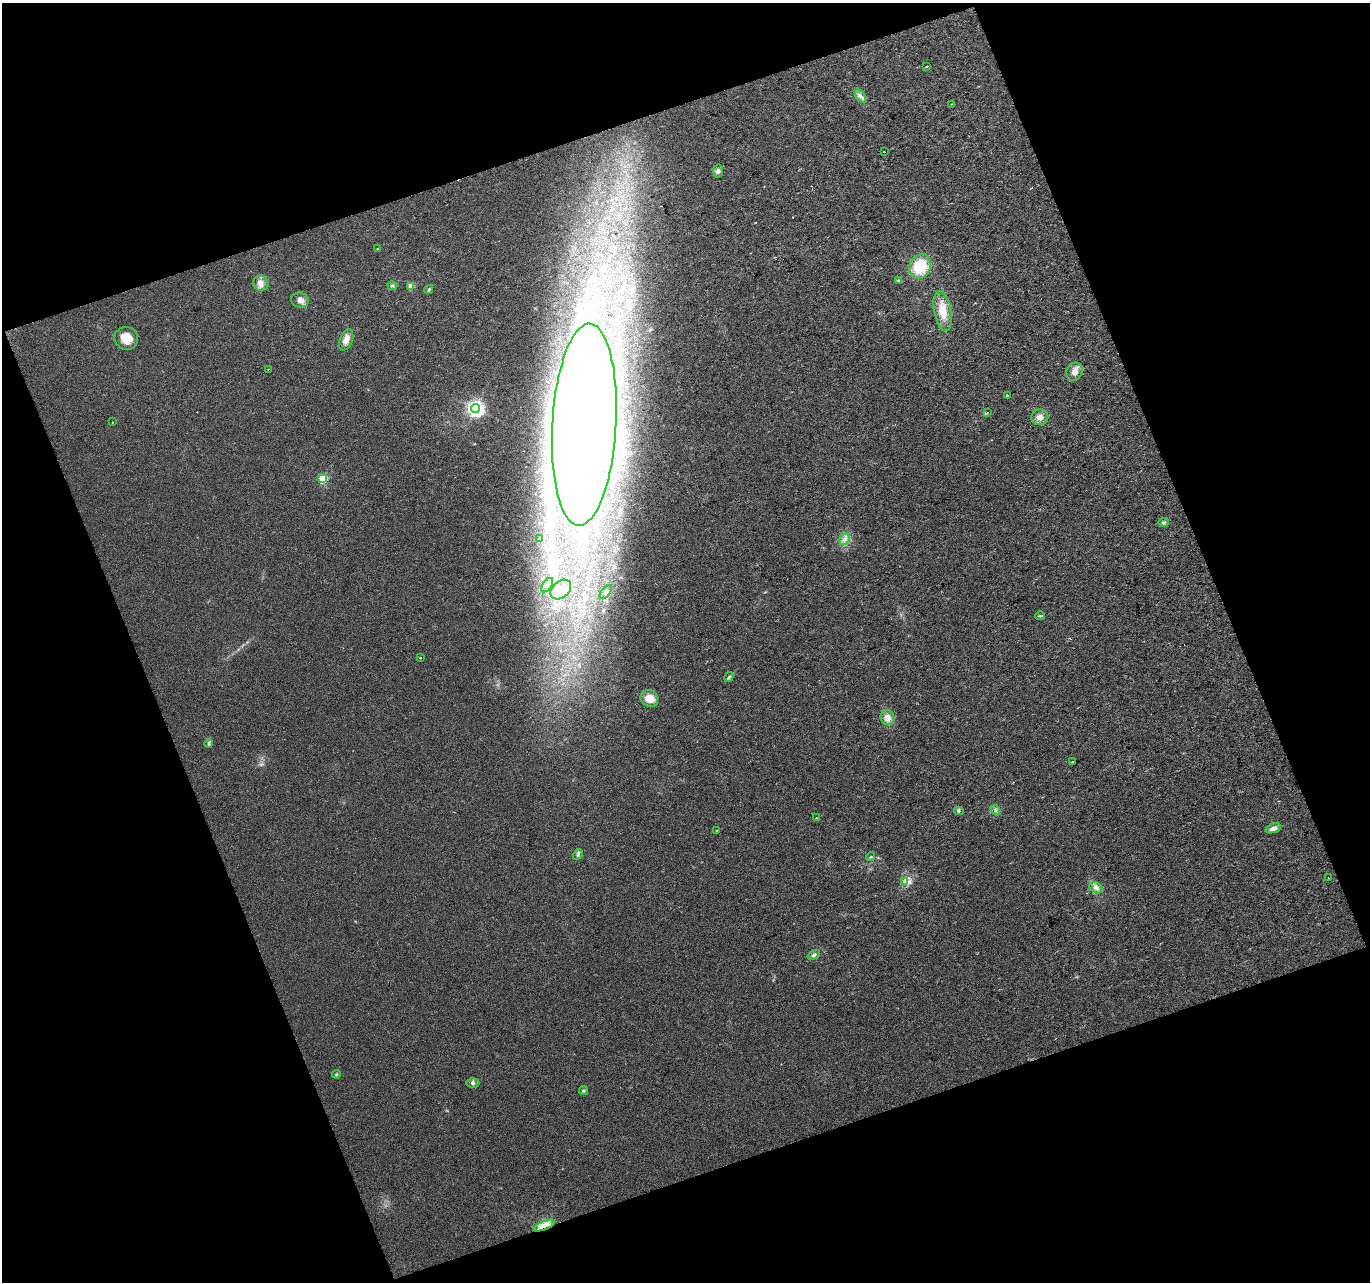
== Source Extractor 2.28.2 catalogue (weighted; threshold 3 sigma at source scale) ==
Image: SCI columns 1-2736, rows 45-2603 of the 2736 x 2664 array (HDU 1 of 3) = the unmasked area's bounding box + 8 px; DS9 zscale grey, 2 x 2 block average (1 PNG px = mean of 2 x 2 image px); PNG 1372 x 1284 px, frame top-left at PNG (2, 3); each listed source drawn as its Kron ellipse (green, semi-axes under 4 px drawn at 4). Shown black and unused: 40% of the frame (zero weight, under 2 of 3 exposures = <1% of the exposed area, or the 3 px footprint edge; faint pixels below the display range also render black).
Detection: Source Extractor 2.28.2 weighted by HDU 2 'WHT'. Background 0.0218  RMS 0.0067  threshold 0.0304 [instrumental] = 3 sigma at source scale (4.5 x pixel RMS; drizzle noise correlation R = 1.50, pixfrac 1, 0.0396/0.0396 arcsec/px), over >= 5 px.
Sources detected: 57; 2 inside a brighter object's white glare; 1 cosmic-ray / hot-pixel residue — neither listed nor drawn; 1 inside a brighter listed object's ellipse — not listed separately; the other 53 listed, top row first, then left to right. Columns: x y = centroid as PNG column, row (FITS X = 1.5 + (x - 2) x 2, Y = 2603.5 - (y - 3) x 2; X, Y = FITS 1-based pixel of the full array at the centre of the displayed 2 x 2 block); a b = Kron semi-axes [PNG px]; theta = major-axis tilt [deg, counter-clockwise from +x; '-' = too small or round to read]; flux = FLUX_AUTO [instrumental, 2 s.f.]
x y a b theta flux
926 66 2 2 - 5.7
860 96 8 4 -56 5.5
951 104 2 2 - 0.82
884 152 2 2 - 1.3
718 171 6 5 - 4.7
377 249 2 2 - 1.3
920 267 12 10 60 56
898 280 3 3 - 1.3
261 283 8 7 - 9.8
392 286 5 3 - 2.1
411 286 3 3 - 27
429 289 5 3 - 2.2
300 300 9 7 -23 9.4
943 311 20 8 -79 30
126 338 12 11 - 25
346 340 11 6 68 13
268 369 2 2 - 0.85
1074 372 9 7 62 11
1007 395 2 2 - 4.8
475 409 4 4 - 620
987 413 2 2 - 0.95
1040 417 8 7 - 10
112 422 2 2 - 2.9
584 425 101 32 87 3700
322 479 3 3 - 99
1164 522 5 3 - 2.7
540 538 4 3 - 2.3
844 539 6 5 - 6.1
547 585 8 3 55 4.2
561 589 12 8 41 18
606 592 8 4 50 4.7
1040 616 5 2 - 1.7
420 658 2 2 - 3.1
729 677 5 3 - 2.3
649 698 9 8 - 20
887 718 8 6 -66 12
209 743 4 3 - 1.9
1072 761 2 2 - 3.2
995 810 5 2 - 2.3
959 811 5 3 - 2.3
816 818 2 2 - 0.69
1273 828 8 4 18 8.5
716 831 2 2 - 1.1
578 854 6 4 58 3.2
871 857 4 2 - 1.4
1328 877 2 2 - 0.62
905 881 4 2 - 2.2
1096 888 7 5 -34 6.3
814 955 6 4 29 4.1
336 1074 4 3 - 1.7
473 1083 6 5 - 4.1
584 1090 4 3 - 2.1
544 1225 11 4 22 34
Overlapping masked pixels (flux is a lower limit): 1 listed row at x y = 544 1225
Diffuse or blended objects may show on this block-average render without a row.